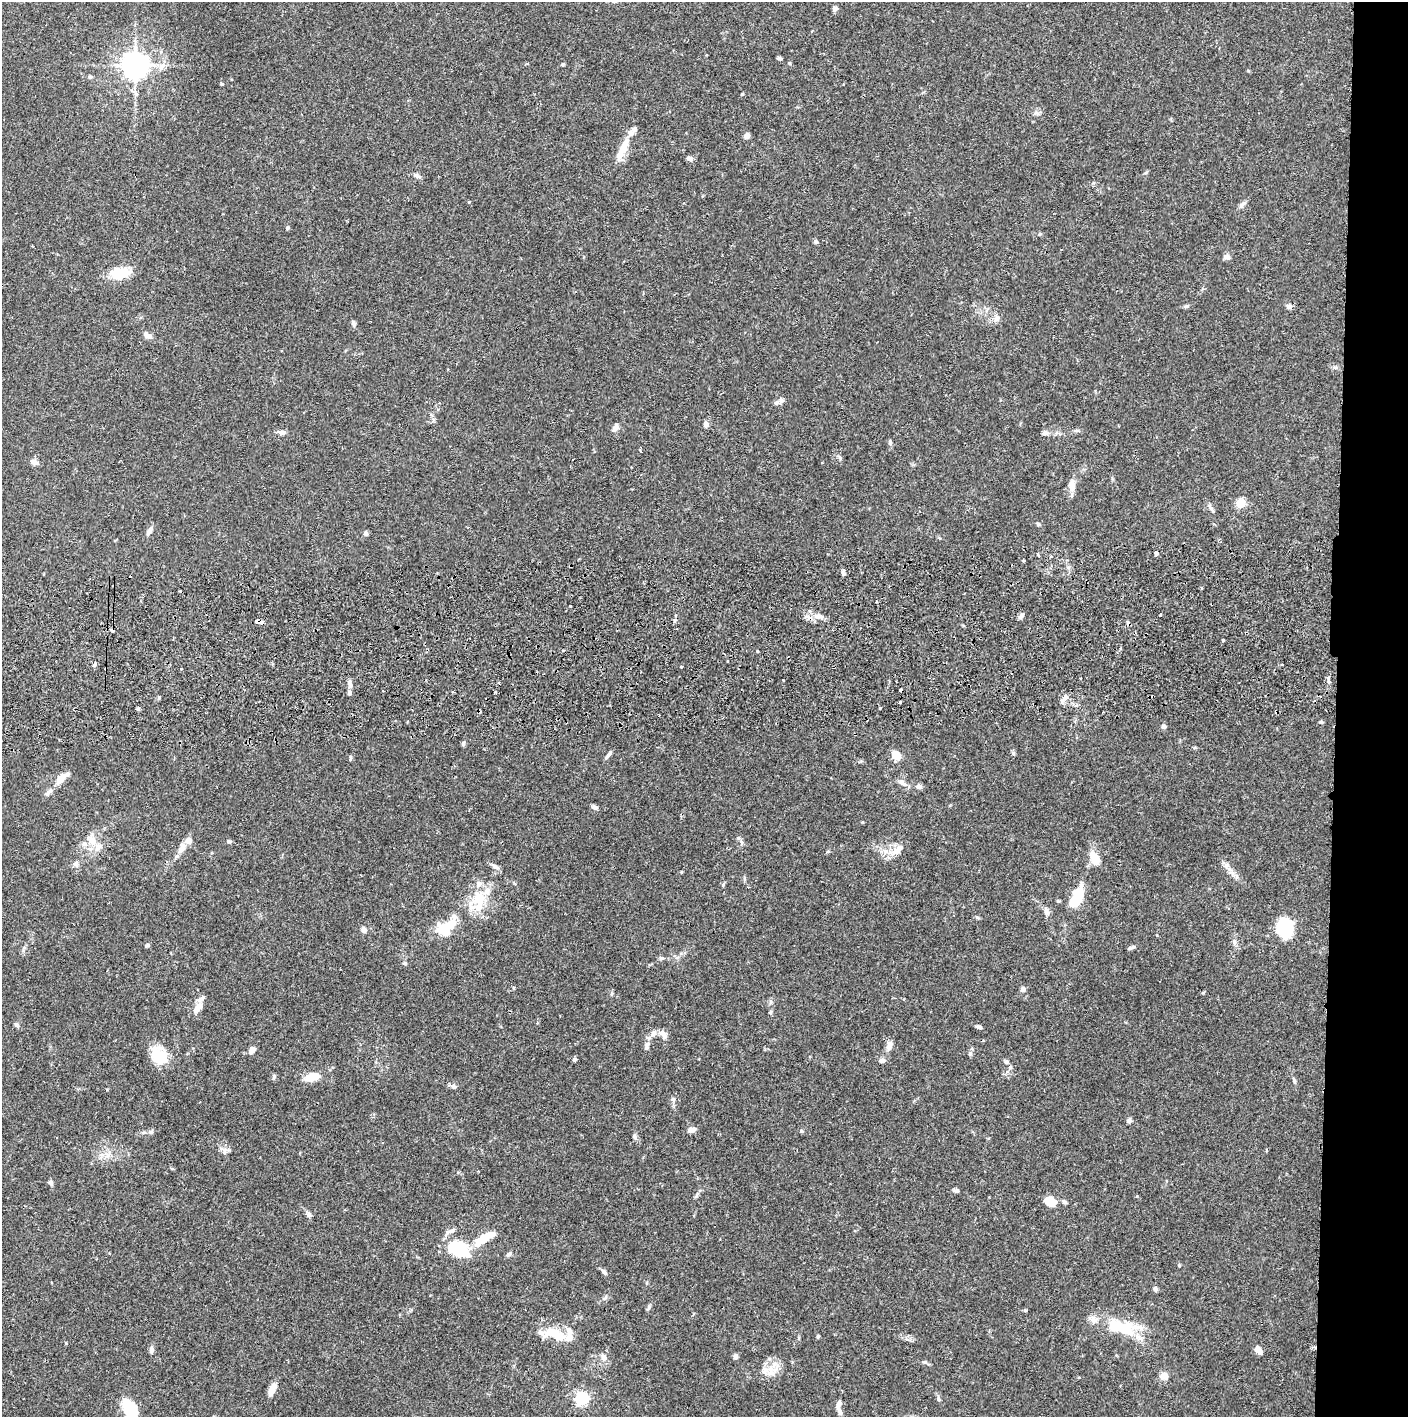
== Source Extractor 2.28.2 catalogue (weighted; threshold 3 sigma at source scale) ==
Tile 6 of 3 x 3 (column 3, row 2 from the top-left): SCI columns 2817-4222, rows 1471-2885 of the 4229 x 4357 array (HDU 1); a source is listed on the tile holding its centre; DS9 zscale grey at full resolution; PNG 1410 x 1419 px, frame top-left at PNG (2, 2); no overlay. Shown black and unused: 5% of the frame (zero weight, under 2 of 3 exposures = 3% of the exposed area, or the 3 px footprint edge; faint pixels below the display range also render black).
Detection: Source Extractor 2.28.2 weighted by HDU 2 'WHT'; one run over the whole footprint, this tile lists its part. Background 0.0681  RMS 0.0049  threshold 0.0219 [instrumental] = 3 sigma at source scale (4.5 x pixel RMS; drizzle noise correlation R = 1.50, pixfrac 1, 0.05/0.05 arcsec/px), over >= 5 px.
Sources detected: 173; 7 cosmic-ray / hot-pixel residue — not listed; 17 inside a brighter listed object's ellipse — not listed separately; the other 149 listed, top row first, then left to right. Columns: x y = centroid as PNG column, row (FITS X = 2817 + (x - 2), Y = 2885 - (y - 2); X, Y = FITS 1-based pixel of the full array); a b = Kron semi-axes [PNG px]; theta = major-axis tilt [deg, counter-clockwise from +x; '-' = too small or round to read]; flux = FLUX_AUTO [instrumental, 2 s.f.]
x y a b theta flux
835 9 7 6 - 1.2
779 58 6 3 -14 0.72
789 63 5 4 - 0.58
563 64 5 4 - 0.54
135 65 9 8 - 420
90 77 6 4 0 0.7
222 84 3 3 - 0.57
742 94 4 3 - 0.53
1036 113 10 4 -13 1.1
747 136 5 5 - 2.8
623 149 31 9 64 9.3
690 158 9 6 -29 1.5
417 176 12 5 -23 1.5
1242 204 12 5 36 1.4
287 228 5 5 - 0.72
815 241 5 5 - 0.82
1227 257 10 7 -8 1.7
119 273 22 12 4 13
1289 306 8 7 - 1.3
997 318 9 8 - 2.1
353 323 8 5 -67 1.2
148 335 12 6 -31 2.7
1335 368 6 4 -1 0.91
776 403 7 6 - 1.3
706 424 7 5 -81 2
615 428 9 6 67 2.3
282 433 8 7 - 1.5
1045 433 9 6 -3 1.5
890 441 7 4 90 0.69
34 462 9 6 -25 2.3
1072 486 15 8 -85 3.7
1241 503 10 9 - 5.4
1212 509 12 5 -58 1.4
1038 524 5 5 - 0.68
149 530 13 5 58 1.8
366 533 6 5 - 1.3
1157 553 4 4 - 1.6
1023 561 3 3 - 1.3
843 573 6 5 - 1.1
1201 588 4 2 - 0.46
570 606 3 3 - 1.1
1160 615 3 3 - 0.72
818 616 11 7 -10 2.7
1021 616 7 6 - 1.4
807 617 7 4 -18 1.3
257 621 5 4 - 2.8
1223 640 3 3 - 0.98
757 651 3 3 - 1.2
95 664 6 3 70 0.6
1282 664 2 2 - 0.55
181 668 3 3 - 1.1
1080 678 3 2 - 0.65
1328 681 7 3 -71 0.99
350 683 10 6 -85 1.7
495 692 3 3 - 0.57
1064 698 12 4 49 1.7
900 702 3 3 - 1.2
880 707 4 3 - 0.45
138 709 4 4 - 0.74
1321 722 6 4 -20 0.6
1164 726 6 5 - 1.2
463 743 7 4 63 0.87
1013 753 6 4 -46 0.73
608 756 12 4 48 1.4
896 756 10 8 -30 6
350 759 7 4 74 0.71
60 780 12 8 62 3.3
902 782 12 7 -42 2.5
919 787 7 6 - 1.7
49 792 14 5 45 2.1
595 807 8 5 -18 1.2
92 841 16 10 -50 5.8
229 841 6 4 -1 0.7
182 847 16 8 67 3.7
898 850 20 8 41 5.2
1095 858 15 9 -61 7.5
76 864 9 8 - 1.6
1226 865 9 5 25 1.4
495 866 12 5 -23 1.5
681 872 4 3 - 0.37
1076 898 26 11 60 17
479 899 19 16 80 13
1046 912 10 6 -72 2
1285 927 20 16 -74 22
446 928 25 14 33 15
364 930 6 5 - 2
1234 942 8 6 -69 1.3
147 945 6 5 - 0.65
1130 948 7 5 10 0.94
661 958 7 4 7 0.83
405 963 6 4 -2 0.75
1023 989 6 6 - 1.7
611 994 6 3 70 0.62
198 1008 16 8 52 3.7
770 1012 6 4 45 0.66
17 1025 6 5 - 1.1
979 1027 7 5 -21 1.2
653 1033 10 7 66 2.2
662 1033 10 7 2 2.2
890 1044 11 7 63 2.6
646 1046 8 6 80 1.4
252 1050 8 6 48 2.7
970 1053 8 5 70 0.94
159 1055 24 18 -59 11
574 1059 6 5 - 0.79
882 1060 8 6 11 1.5
1006 1062 5 5 - 0.82
1010 1067 6 4 72 0.72
274 1077 6 5 - 0.82
311 1077 14 8 19 9
1294 1081 7 5 -70 0.8
454 1086 6 6 - 1.2
673 1099 6 5 - 0.89
1129 1120 6 5 - 1.3
691 1130 10 6 9 2.5
802 1131 5 4 - 0.65
151 1132 7 5 19 1
634 1136 7 5 -81 1
224 1152 7 6 - 1.4
51 1183 8 5 -79 1
956 1191 8 5 -12 1.1
697 1195 8 5 70 1
1051 1202 11 9 -27 7.3
1064 1202 6 5 - 0.96
309 1214 10 6 -64 1.5
451 1231 9 6 16 1.6
485 1238 23 8 30 12
459 1248 20 14 -22 29
509 1254 7 5 35 1.2
1179 1265 4 4 - 0.48
604 1272 8 5 -50 1.1
1155 1289 6 5 - 1.1
1025 1310 5 3 - 0.5
1120 1327 45 18 -13 22
555 1334 27 10 -20 12
818 1336 4 4 - 0.56
799 1338 6 4 89 0.55
151 1350 8 5 84 1.7
1259 1350 10 6 -44 2.9
736 1356 7 6 - 1.1
604 1357 10 7 -56 2.1
924 1362 6 5 - 0.81
765 1370 10 8 56 3.1
1164 1376 10 8 -25 3.2
272 1389 15 6 66 4
582 1398 6 6 - 94
939 1399 8 4 -70 0.99
131 1411 20 11 -67 21
839 1411 13 5 -65 2
Overlapping masked pixels (flux is a lower limit): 1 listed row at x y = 257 621
Isophote crosses this tile's border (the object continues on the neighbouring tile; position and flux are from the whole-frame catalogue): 1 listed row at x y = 131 1411
Unlisted compact peaks at least as high as the median listed source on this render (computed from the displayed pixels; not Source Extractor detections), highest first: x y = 738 838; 840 458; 1187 306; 649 1307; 469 202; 723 885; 66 1343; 783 680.